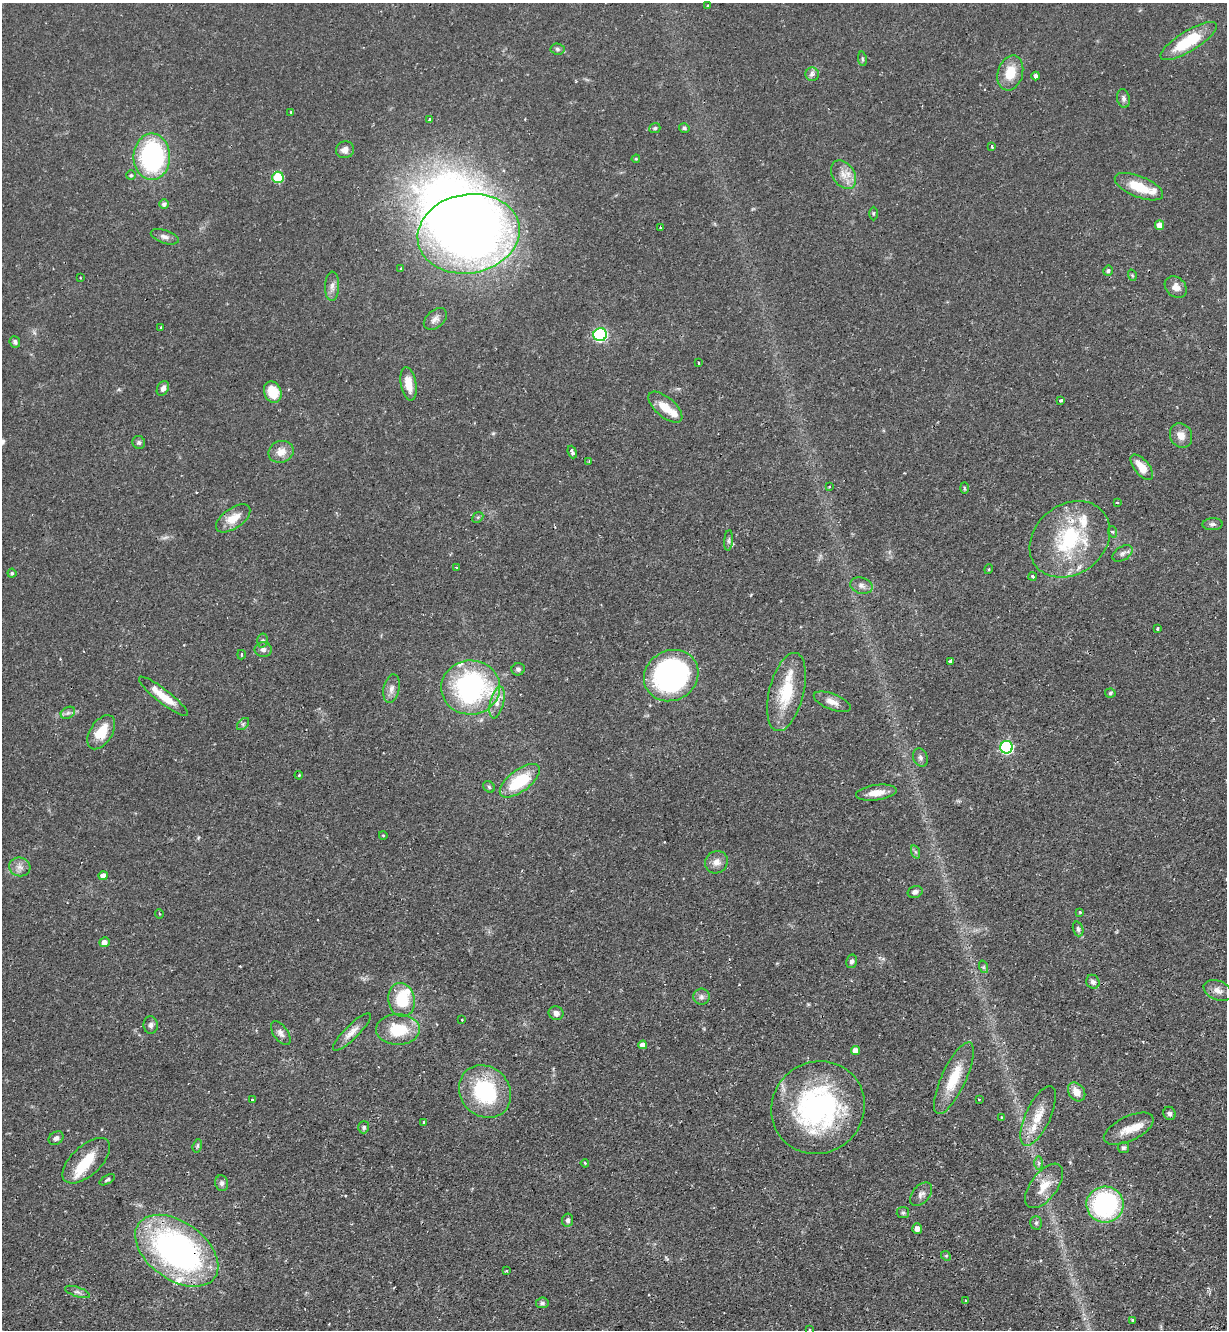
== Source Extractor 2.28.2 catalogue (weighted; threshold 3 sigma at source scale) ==
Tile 6 of 4 x 4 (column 2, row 2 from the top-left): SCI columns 1395-2619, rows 2696-4023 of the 5366 x 5390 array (HDU 1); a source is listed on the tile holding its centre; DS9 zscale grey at full resolution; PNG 1229 x 1332 px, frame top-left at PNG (2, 3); each listed source drawn as its Kron ellipse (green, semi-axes under 4 px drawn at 4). Shown black and unused: <1% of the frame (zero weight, under 2 of 3 exposures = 4% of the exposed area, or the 3 px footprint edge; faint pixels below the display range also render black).
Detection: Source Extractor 2.28.2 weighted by HDU 2 'WHT'; one run over the whole footprint, this tile lists its part. Background 0.0476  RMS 0.0044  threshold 0.0197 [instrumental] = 3 sigma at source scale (4.5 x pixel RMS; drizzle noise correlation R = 1.50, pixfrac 1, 0.05/0.05 arcsec/px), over >= 5 px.
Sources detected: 163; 1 too faint to see at this stretch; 1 inside a brighter object's white glare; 6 cosmic-ray / hot-pixel residue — neither listed nor drawn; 10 inside a brighter listed object's ellipse — not listed separately; the other 145 listed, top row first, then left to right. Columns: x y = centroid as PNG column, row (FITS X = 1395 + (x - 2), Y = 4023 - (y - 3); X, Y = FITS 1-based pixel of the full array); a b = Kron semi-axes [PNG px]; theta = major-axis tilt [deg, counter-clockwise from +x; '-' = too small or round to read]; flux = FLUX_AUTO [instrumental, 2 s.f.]
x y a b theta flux
708 5 4 3 - 0.4
1189 41 32 10 32 20
557 49 7 5 -5 0.95
862 59 7 3 -82 0.61
1010 73 18 12 74 9
812 74 6 6 - 1.8
1036 76 4 4 - 2.7
1123 98 9 6 -79 1.3
291 112 3 3 - 0.66
430 120 4 3 - 2.3
655 128 5 5 - 0.74
684 128 5 4 - 0.77
992 146 4 3 - 0.61
345 150 9 8 - 2.3
152 157 23 18 90 68
636 159 4 3 - 0.46
131 175 5 5 - 0.57
843 175 15 11 -56 4.8
278 177 5 5 - 22
1139 187 26 10 -22 11
164 204 5 4 - 1.2
873 213 7 3 89 0.5
1159 225 5 4 - 4.4
660 228 3 2 - 0.43
469 234 51 39 10 400
165 237 14 6 -18 1.9
400 269 3 2 - 0.53
1108 271 5 5 - 0.95
1132 275 6 3 -73 0.53
80 278 2 2 - 0.38
332 286 15 7 87 2.2
1176 287 12 9 -42 3.2
435 319 13 8 40 2.3
161 327 4 2 - 0.38
600 335 7 6 - 60
15 342 5 5 - 1
698 363 3 2 - 0.57
408 384 17 7 -80 5.9
163 388 8 5 61 1.6
273 392 11 8 -68 9.3
1061 400 4 3 - 0.93
665 407 20 10 -41 7
1181 435 12 10 -62 3.6
139 442 6 6 - 1
281 452 13 11 20 4.3
572 452 6 3 -69 2
589 461 4 3 - 0.39
1142 467 15 7 -51 6.5
829 487 4 2 - 0.31
964 488 6 4 -89 0.5
1117 502 3 2 - 0.54
478 517 6 4 44 0.58
233 518 20 10 35 6.8
1212 524 10 6 2 1.3
1113 532 6 3 -70 0.5
1070 539 43 34 39 39
729 540 10 4 85 1
1123 553 11 7 32 1.5
456 567 3 2 - 0.28
989 569 5 3 - 0.38
12 573 4 4 - 0.79
1032 577 4 3 - 0.72
861 586 11 8 -14 2
1157 629 3 3 - 0.79
262 641 7 5 -89 0.78
263 649 8 7 - 1.6
241 655 4 3 - 0.57
951 661 4 3 - 1.5
518 669 7 6 - 1.1
671 676 28 25 31 86
471 687 29 27 2 79
391 689 14 8 79 2.5
786 692 40 17 76 18
1110 693 5 4 - 0.65
163 696 31 7 -38 7.9
497 702 16 6 76 3.4
832 702 19 8 -21 3.5
68 713 7 5 30 1.2
243 724 7 4 46 0.75
101 732 19 11 57 9.5
1006 747 6 6 - 64
920 758 9 7 -71 1.4
299 775 4 3 - 0.41
520 781 24 10 37 21
489 787 6 5 - 0.7
876 793 20 7 8 5.3
383 835 4 3 - 0.29
916 852 7 4 -70 0.68
716 862 12 10 38 3.2
20 867 11 9 -16 2.6
103 876 4 4 - 3.1
915 892 8 6 16 1.5
1080 912 3 3 - 0.49
159 914 4 3 - 0.42
1078 929 7 5 -72 0.95
104 942 5 5 - 2.7
852 961 7 5 76 1.2
984 967 6 4 -72 0.53
1093 982 7 6 - 1.6
1218 990 15 9 -24 3.1
701 997 8 8 - 1.5
402 1000 17 13 -81 16
556 1013 7 6 - 2
462 1020 3 2 - 0.35
151 1025 9 7 89 1.5
398 1029 22 15 1 15
352 1032 25 7 45 4
281 1033 14 7 -55 2.1
643 1045 4 4 - 2.5
855 1051 5 4 - 4
954 1078 39 12 65 13
485 1091 28 24 -46 34
1077 1092 10 7 -53 4.5
979 1099 3 2 - 0.44
252 1100 3 2 - 0.72
818 1108 48 45 41 81
1169 1113 7 6 - 1.2
1038 1116 32 12 65 8.8
1001 1117 3 2 - 0.3
424 1122 3 3 - 1.6
364 1127 6 5 - 0.76
1129 1129 27 12 25 6.2
56 1138 8 6 35 1.4
197 1146 7 4 74 0.69
1123 1148 6 5 - 0.8
86 1161 29 15 43 11
585 1163 4 3 - 0.4
1039 1163 7 4 90 0.89
107 1180 8 4 30 0.77
222 1183 8 6 -77 1.2
1044 1186 26 13 53 7.7
921 1194 14 8 49 2.2
1105 1204 18 18 - 57
903 1213 6 5 - 0.8
568 1220 6 5 - 1.3
1036 1223 7 5 88 0.9
917 1229 5 5 - 2.3
177 1251 47 29 -36 130
946 1256 5 4 - 0.53
507 1271 3 2 - 0.7
77 1292 13 5 -18 1.3
965 1301 4 2 - 0.41
542 1303 6 5 - 0.92
1132 1320 3 3 - 0.58
809 1329 2 2 - 0.42
Overlapping masked pixels (flux is a lower limit): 2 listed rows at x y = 818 1108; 177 1251